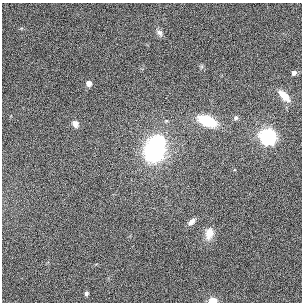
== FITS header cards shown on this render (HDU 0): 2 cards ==
NAXIS1  =                  300
NAXIS2  =                  300

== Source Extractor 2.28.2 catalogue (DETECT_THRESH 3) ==
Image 300 x 300 px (HDU 0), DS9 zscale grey, 1 PNG px = 1 image px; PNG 304 x 304 px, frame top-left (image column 1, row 300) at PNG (2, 3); no overlay
Background 0.00311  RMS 0.03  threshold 0.0897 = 3 sigma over >= 5 px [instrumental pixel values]
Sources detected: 14; all 14 listed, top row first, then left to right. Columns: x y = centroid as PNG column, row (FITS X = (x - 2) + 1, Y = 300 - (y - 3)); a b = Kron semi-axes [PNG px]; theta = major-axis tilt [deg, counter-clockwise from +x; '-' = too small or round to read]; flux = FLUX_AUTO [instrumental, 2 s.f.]
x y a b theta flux
159 33 10 7 -40 7.7
294 73 4 4 - 9
89 84 4 4 - 19
284 96 15 7 -45 28
236 118 6 6 - 4.4
207 121 15 8 -22 99
75 124 8 6 -47 11
268 136 6 6 - 1200
158 143 13 11 -75 130
152 151 16 12 -60 240
192 222 8 5 41 10
209 233 12 8 76 24
86 293 6 4 83 5.3
213 300 7 5 0 20
At the frame edge (FLAGS 8, measured only in part): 1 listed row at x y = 213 300